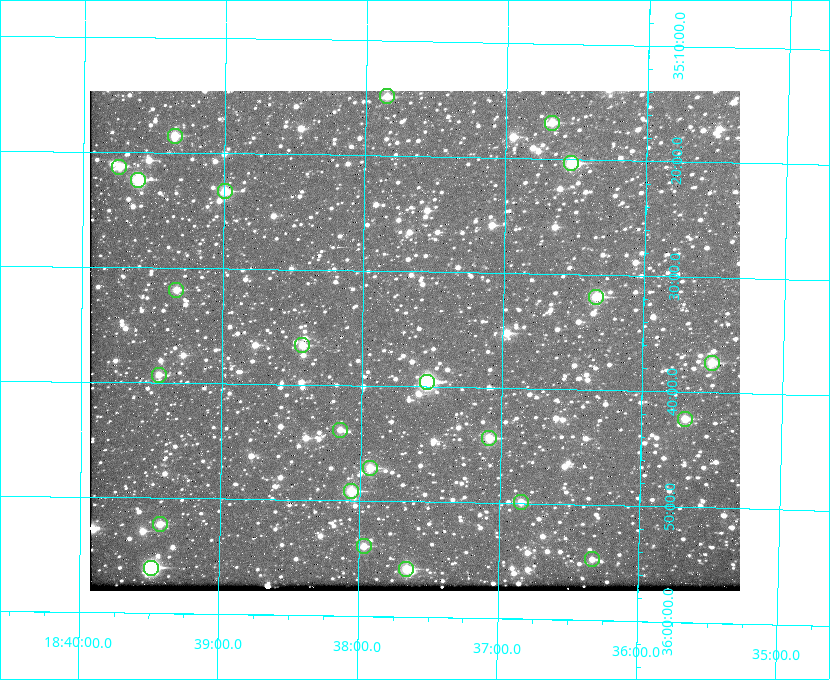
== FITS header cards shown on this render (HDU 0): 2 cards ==
NAXIS1  =                  650 / Width of table row in bytes
NAXIS2  =                  500 / Number of rows in table

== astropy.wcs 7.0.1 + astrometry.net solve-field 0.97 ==
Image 650 x 500 px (HDU 0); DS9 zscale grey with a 90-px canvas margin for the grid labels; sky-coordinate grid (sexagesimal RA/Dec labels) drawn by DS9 from the SOLVED WCS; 24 Tycho-2 reference stars matched to detected sources circled (green)
Header WCS: none
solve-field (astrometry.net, Tycho-2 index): SOLVED blind (the file carries no WCS)
Solved WCS: RA---TAN-SIP/DEC--TAN-SIP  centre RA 18:37:38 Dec +35:36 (279.41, +35.60 deg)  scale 5.22 arcsec/px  FOV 56.5' x 43.4'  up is +179 deg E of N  parity flipped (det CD > 0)
(file carries no celestial WCS; the grid is the blind solution)
Tycho-2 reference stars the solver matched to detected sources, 24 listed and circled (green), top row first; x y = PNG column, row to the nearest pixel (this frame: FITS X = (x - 90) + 1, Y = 500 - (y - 91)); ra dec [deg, ICRS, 3 dp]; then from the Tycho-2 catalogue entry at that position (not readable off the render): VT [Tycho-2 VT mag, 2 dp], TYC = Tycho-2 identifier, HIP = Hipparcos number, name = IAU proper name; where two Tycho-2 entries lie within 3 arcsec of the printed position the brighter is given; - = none
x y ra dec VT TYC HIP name
387 96 279.462 +35.247 10.59 2645-881-1 - -
552 123 279.169 +35.281 10.53 2645-756-1 - -
175 136 279.838 +35.309 10.90 2645-842-1 - -
571 163 279.134 +35.339 9.91 2645-980-1 - -
119 167 279.936 +35.355 10.62 2645-481-1 - -
138 180 279.902 +35.373 9.13 2645-567-1 - -
225 191 279.747 +35.388 10.29 2645-648-1 - -
176 290 279.832 +35.532 10.61 2645-711-1 - -
596 297 279.085 +35.532 9.84 2645-710-1 - -
302 345 279.606 +35.610 10.50 2645-565-1 - -
712 363 278.877 +35.623 10.37 2632-1282-1 - -
159 375 279.862 +35.655 10.83 2649-120-1 - -
427 382 279.382 +35.660 8.88 2649-136-1 91311 -
685 419 278.922 +35.705 10.37 2636-96-1 - -
340 430 279.537 +35.731 11.00 2649-31-1 - -
489 438 279.271 +35.739 10.27 2649-22-1 - -
370 468 279.483 +35.786 9.96 2649-1276-1 - -
351 491 279.516 +35.819 10.07 2649-1464-1 - -
521 502 279.212 +35.831 10.99 2649-1529-1 - -
160 524 279.857 +35.871 10.88 2649-1588-1 - -
364 546 279.492 +35.899 10.86 2649-1492-1 - -
592 559 279.083 +35.912 11.42 2649-1448-1 - -
151 568 279.871 +35.934 9.15 2649-1364-1 91485 -
406 569 279.414 +35.931 10.32 2649-1381-1 - -